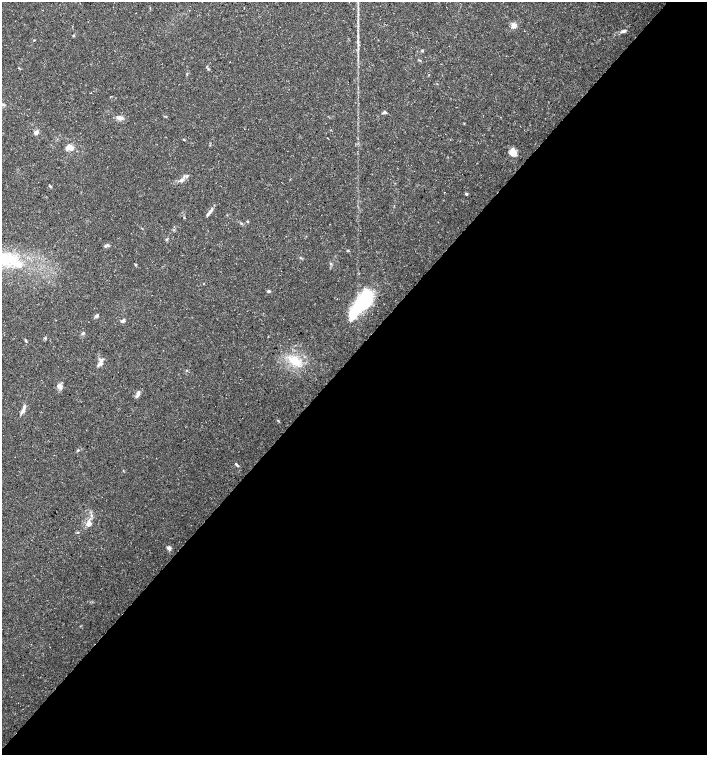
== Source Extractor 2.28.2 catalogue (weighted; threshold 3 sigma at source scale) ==
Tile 12 of 4 x 4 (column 4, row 3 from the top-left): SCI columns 4458-5866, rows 1506-3010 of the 6026 x 6025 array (HDU 1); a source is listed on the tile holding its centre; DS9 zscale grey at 2 x 2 block average (1 PNG px = mean of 2 x 2 image px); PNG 709 x 757 px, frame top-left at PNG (2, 2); no overlay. Shown black and unused: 53% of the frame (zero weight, under 3 of 5 exposures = <1% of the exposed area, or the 3 px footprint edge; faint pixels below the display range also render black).
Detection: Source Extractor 2.28.2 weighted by HDU 2 'WHT'; one run over the whole footprint, this tile lists its part. Background 0.0583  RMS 0.003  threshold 0.0134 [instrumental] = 3 sigma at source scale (4.5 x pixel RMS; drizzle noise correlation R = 1.50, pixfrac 1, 0.0396/0.0396 arcsec/px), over >= 5 px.
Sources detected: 44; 1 inside a brighter object's white glare — not listed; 1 coinciding with a brighter row at this scale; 2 inside a brighter listed object's ellipse — not listed separately; the other 40 listed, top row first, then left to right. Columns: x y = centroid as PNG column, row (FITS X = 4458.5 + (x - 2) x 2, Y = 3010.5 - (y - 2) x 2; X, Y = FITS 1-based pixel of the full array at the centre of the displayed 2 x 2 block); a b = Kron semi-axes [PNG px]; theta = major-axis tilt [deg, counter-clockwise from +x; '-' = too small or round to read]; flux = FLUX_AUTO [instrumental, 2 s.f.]
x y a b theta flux
514 25 6 5 - 3.5
623 31 7 4 19 1.8
34 40 3 2 - 0.4
422 51 4 2 - 0.57
420 60 4 2 - 0.53
209 69 3 2 - 0.6
384 112 4 4 - 1.4
120 118 7 4 -11 3.8
36 132 5 4 - 2.5
184 139 3 2 - 0.43
70 148 8 5 -4 5.4
513 152 9 7 -81 6.3
181 180 5 4 - 2
50 186 4 3 - 0.85
466 194 2 2 - 1.6
211 210 10 4 54 2.4
184 218 2 2 - 0.44
248 221 2 2 - 0.97
166 239 5 2 - 0.64
105 246 4 4 - 1.2
348 251 3 2 - 0.48
136 264 3 2 - 0.49
269 291 4 3 - 1.1
362 303 27 9 49 80
97 315 5 3 - 1.3
124 320 5 4 - 1.1
83 333 5 3 - 0.93
45 338 3 3 - 0.67
26 340 4 2 - 0.79
294 360 20 9 -22 14
100 364 8 5 35 3.4
60 386 7 5 -52 3.4
138 393 7 4 76 2.1
24 408 8 4 76 2.1
278 420 3 2 - 0.48
78 450 4 3 - 0.68
236 464 6 3 -48 1.2
91 515 3 3 - 0.83
89 524 8 6 57 3.9
169 548 2 2 - 6.6
Diffuse or blended objects may show on this block-average render without a row.